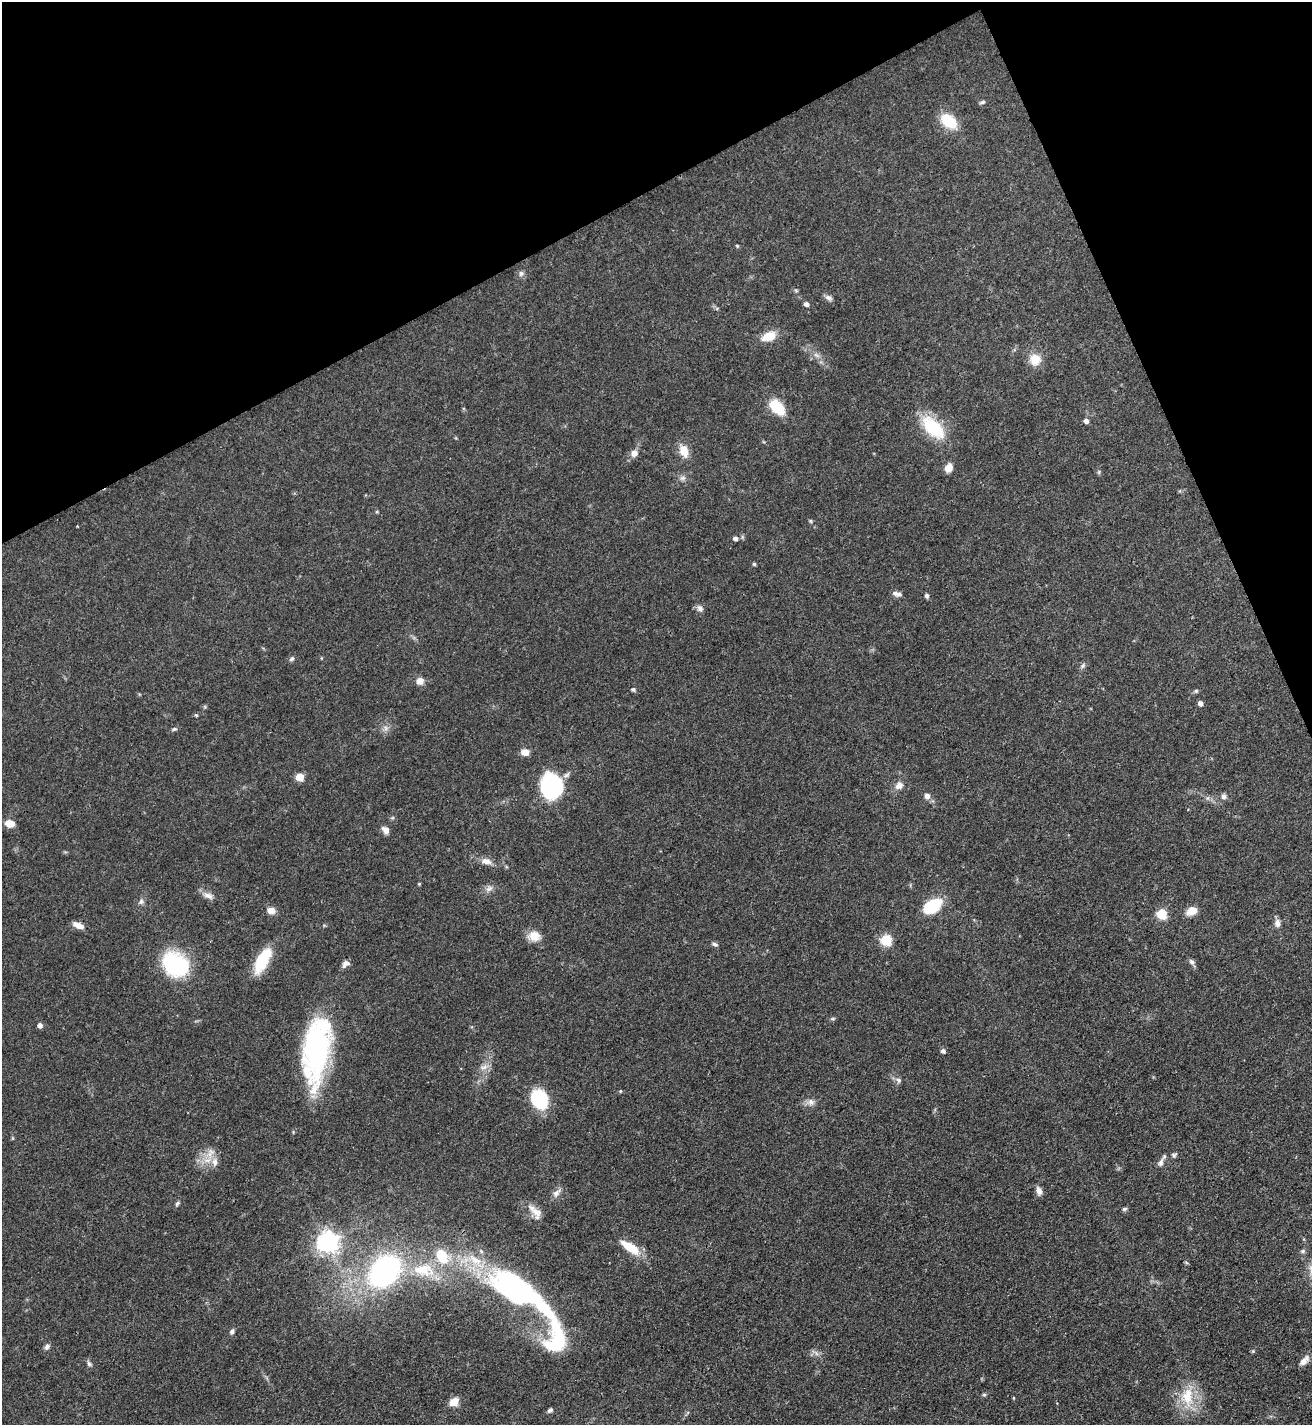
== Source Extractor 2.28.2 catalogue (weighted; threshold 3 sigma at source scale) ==
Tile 3 of 4 x 4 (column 3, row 1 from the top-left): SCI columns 2779-4088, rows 4274-5696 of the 5689 x 5699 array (HDU 1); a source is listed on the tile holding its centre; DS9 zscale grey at full resolution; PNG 1314 x 1427 px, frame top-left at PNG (2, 2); no overlay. Shown black and unused: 21% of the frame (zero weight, under 3 of 4 exposures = <1% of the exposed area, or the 3 px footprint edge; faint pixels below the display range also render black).
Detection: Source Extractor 2.28.2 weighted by HDU 2 'WHT'; one run over the whole footprint, this tile lists its part. Background 0.0601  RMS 0.0038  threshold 0.0171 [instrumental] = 3 sigma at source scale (4.5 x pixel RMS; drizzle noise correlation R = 1.50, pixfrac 1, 0.05/0.05 arcsec/px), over >= 5 px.
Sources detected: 98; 1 too faint to see at this stretch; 1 inside a brighter object's white glare — not listed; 4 inside a brighter listed object's ellipse — not listed separately; the other 92 listed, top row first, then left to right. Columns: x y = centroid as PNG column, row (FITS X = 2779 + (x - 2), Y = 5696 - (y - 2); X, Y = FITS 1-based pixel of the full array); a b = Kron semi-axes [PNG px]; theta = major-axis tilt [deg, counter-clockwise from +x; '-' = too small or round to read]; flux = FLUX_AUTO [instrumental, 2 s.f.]
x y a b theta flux
982 102 8 4 18 0.69
949 121 19 12 -38 11
737 246 5 4 - 0.48
521 273 8 8 - 1.2
828 298 10 6 -31 1.4
806 304 5 5 - 1.5
769 336 18 10 21 6.1
1035 360 14 13 - 5.7
777 407 21 12 -45 10
1086 421 5 5 - 1.4
933 428 32 16 -45 19
684 451 14 9 -69 5.2
634 453 9 8 - 2.1
949 468 9 7 65 3.8
1099 472 6 4 72 0.49
682 478 9 6 15 1.2
377 512 5 3 - 0.37
811 521 5 4 - 0.55
735 538 5 5 - 1.3
754 564 4 4 - 0.63
895 593 10 7 -34 1.3
927 595 5 4 - 1.1
700 608 9 6 -58 1.5
292 659 7 5 41 0.79
1083 666 8 6 50 0.99
420 681 9 9 - 2.5
633 690 5 4 - 0.82
1196 691 6 5 - 0.65
1200 703 5 4 - 1.7
386 728 7 6 - 1.3
174 729 6 5 - 0.66
525 752 8 7 - 3.2
300 777 5 5 - 8.3
899 785 12 9 42 2.7
552 786 22 19 79 48
927 796 6 5 - 2.1
1224 796 8 7 - 1.3
10 823 10 7 -10 3.6
385 830 9 7 -50 2.4
486 861 14 8 -12 2.6
419 884 4 4 - 0.39
489 889 12 6 32 1.8
208 896 15 8 -23 2.3
141 901 9 5 64 1.1
932 906 19 12 32 16
271 911 10 8 -18 2.9
1192 911 13 9 24 3.9
1162 914 6 6 - 14
1277 923 10 7 -83 1.9
78 925 13 6 -21 3
534 936 15 13 -1 4.6
886 940 6 6 - 24
715 944 8 5 -18 0.9
262 960 26 11 62 16
1192 962 8 6 -47 1.2
175 964 25 19 -31 41
346 964 10 7 35 1.8
833 1019 8 4 8 0.55
40 1025 5 5 - 1.7
316 1048 65 25 86 67
943 1051 5 5 - 1.2
484 1067 13 6 10 2
899 1080 7 6 - 1.1
620 1091 5 3 - 0.34
539 1099 15 12 -62 28
811 1102 11 9 -2 2.1
1174 1155 7 6 - 0.8
215 1162 14 8 -87 3.1
1161 1162 13 7 61 1.7
1039 1191 11 7 -72 1.8
556 1193 13 8 49 2.1
177 1203 7 4 46 0.77
1124 1209 7 5 15 0.7
536 1212 18 12 -56 3.8
328 1242 8 8 - 250
630 1247 25 10 -33 8.5
1303 1251 7 5 16 0.77
423 1270 36 19 -5 18
384 1271 26 19 48 95
518 1291 68 23 -33 110
232 1331 7 5 61 1.1
556 1338 48 26 86 28
47 1347 8 6 45 1.2
1253 1351 5 4 - 0.44
816 1353 8 4 -54 1.1
1304 1361 14 7 45 2.4
89 1364 7 6 - 0.92
984 1395 6 4 1 0.53
1187 1397 30 18 88 13
1013 1398 5 3 - 0.3
454 1402 10 8 34 4.6
550 1410 6 4 37 0.94